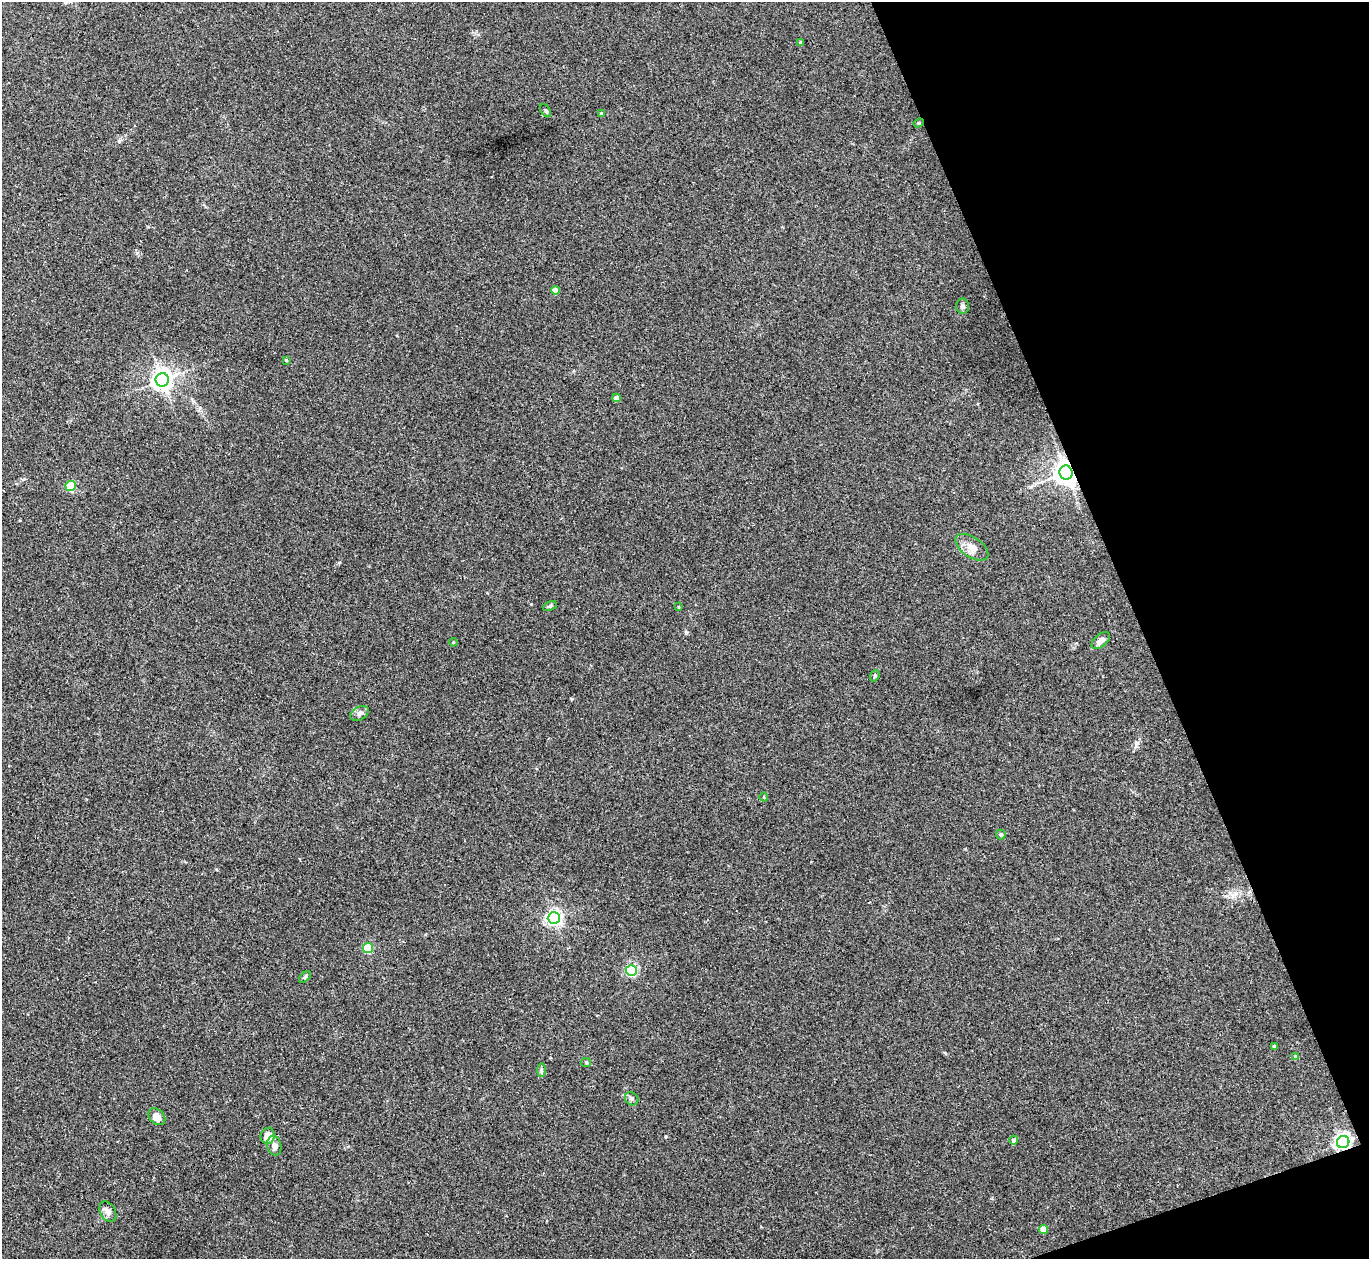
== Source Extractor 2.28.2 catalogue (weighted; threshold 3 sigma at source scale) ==
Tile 12 of 4 x 4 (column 4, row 3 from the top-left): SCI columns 4142-5508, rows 1439-2695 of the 5537 x 5514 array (HDU 1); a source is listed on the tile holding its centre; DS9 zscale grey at full resolution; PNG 1371 x 1261 px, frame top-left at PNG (2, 2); each listed source drawn as its Kron ellipse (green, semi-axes under 4 px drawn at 4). Shown black and unused: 18% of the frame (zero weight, under 2 of 3 exposures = <1% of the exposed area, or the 3 px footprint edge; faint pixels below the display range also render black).
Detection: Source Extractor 2.28.2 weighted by HDU 2 'WHT'; one run over the whole footprint, this tile lists its part. Background 0.0467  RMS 0.0074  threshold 0.0332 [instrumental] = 3 sigma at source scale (4.5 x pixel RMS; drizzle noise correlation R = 1.50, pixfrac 1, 0.05/0.05 arcsec/px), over >= 5 px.
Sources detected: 36; all 36 listed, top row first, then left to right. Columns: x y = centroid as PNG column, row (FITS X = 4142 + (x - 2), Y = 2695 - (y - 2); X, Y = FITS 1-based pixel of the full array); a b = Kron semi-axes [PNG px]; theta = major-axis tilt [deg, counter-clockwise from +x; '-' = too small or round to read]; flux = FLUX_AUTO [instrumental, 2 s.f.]
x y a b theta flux
801 42 4 4 - 1.4
546 111 7 4 -56 1.3
601 114 4 4 - 1.1
919 123 5 4 - 0.95
555 290 4 4 - 7.9
962 306 7 6 - 1.7
286 360 3 3 - 1
162 380 7 6 - 460
617 398 4 4 - 6.1
1066 472 7 6 - 710
71 486 5 5 - 51
972 547 19 10 -34 6.9
550 606 7 4 24 1.1
678 607 4 3 - 0.57
1101 641 11 6 41 3.9
453 642 4 3 - 0.63
875 676 6 4 70 0.85
360 713 10 6 29 2.5
764 797 5 3 - 0.59
1001 835 5 4 - 1.6
554 918 6 6 - 210
368 948 5 5 - 47
631 970 5 5 - 90
305 977 7 4 44 1
1274 1047 4 3 - 1.3
1296 1057 4 4 - 3.7
586 1062 5 4 - 0.86
541 1070 7 4 89 1.3
632 1099 7 6 - 1.6
157 1117 10 7 -44 6
268 1136 8 7 - 7.3
1014 1140 4 4 - 2.2
1343 1142 6 6 - 250
274 1146 10 7 -76 3.5
108 1212 11 7 -61 3.3
1043 1229 4 4 - 12
Overlapping masked pixels (flux is a lower limit): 3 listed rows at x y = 919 123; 1066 472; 1343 1142